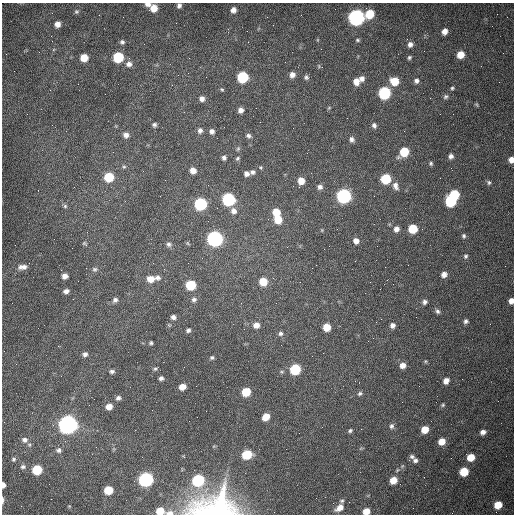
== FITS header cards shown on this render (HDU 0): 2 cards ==
NAXIS1  =                  512 /fastest changing axis
NAXIS2  =                  512 /next to fastest changing axis

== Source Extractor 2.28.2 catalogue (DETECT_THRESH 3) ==
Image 512 x 512 px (HDU 0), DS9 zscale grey, 1 PNG px = 1 image px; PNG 516 x 516 px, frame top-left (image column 1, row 512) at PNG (2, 3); no overlay
Background 1540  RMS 24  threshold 71.2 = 3 sigma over >= 5 px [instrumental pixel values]
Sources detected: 146; all 146 listed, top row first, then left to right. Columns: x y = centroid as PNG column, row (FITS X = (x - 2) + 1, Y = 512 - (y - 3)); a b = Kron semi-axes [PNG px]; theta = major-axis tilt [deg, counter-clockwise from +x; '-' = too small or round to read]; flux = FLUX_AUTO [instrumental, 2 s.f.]
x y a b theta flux
148 4 6 4 -2 6.2e+03
179 5 5 4 - 4.6e+03
154 8 6 6 - 2.2e+04
233 10 6 5 - 8.6e+03
76 12 5 5 - 2.5e+03
370 14 7 6 - 4.7e+04
356 17 7 7 - 7.3e+05
57 24 6 6 - 9.2e+03
444 31 5 5 - 1.1e+04
51 36 3 2 - 1.1e+03
358 40 5 4 - 2.3e+03
122 42 6 6 - 3.7e+03
410 44 6 6 - 6.7e+03
460 55 6 5 - 2.4e+04
118 57 7 6 - 9.7e+04
409 57 5 4 - 2.6e+03
84 58 6 6 - 2.5e+04
129 64 8 7 - 8.2e+03
292 75 6 6 - 8.0e+03
242 77 7 6 - 1.3e+05
306 77 6 6 - 3.6e+03
362 79 8 7 - 8.2e+03
356 81 8 7 - 1.3e+04
394 81 7 7 - 3.3e+04
416 81 5 5 - 5.1e+03
452 88 4 4 - 2.2e+03
222 89 5 4 - 1.9e+03
384 93 7 6 - 2.0e+05
105 94 2 2 - 6.9e+02
446 96 7 5 44 3.4e+03
202 99 6 5 - 7.5e+03
476 104 6 3 -58 2.0e+03
329 108 6 4 45 1.9e+03
240 110 5 5 - 7.5e+03
154 125 5 5 - 3.7e+03
374 125 7 6 - 5.0e+03
200 130 7 6 - 5.4e+03
212 131 5 5 - 5.7e+03
126 135 7 7 - 7.5e+03
248 136 6 5 - 4.2e+03
352 139 7 6 - 5.5e+03
238 149 6 5 - 2.6e+03
404 152 7 6 - 5.9e+04
451 156 5 5 - 5.8e+03
224 158 5 4 - 4.5e+03
238 158 6 5 - 2.8e+03
511 160 6 5 - 9.8e+03
431 163 5 5 - 2.6e+03
124 167 5 4 - 2.2e+03
193 170 6 5 - 1.1e+04
252 172 6 5 - 4.5e+03
246 174 5 5 - 6.1e+03
109 177 6 6 - 6.1e+04
386 179 6 6 - 8.7e+04
301 181 6 6 - 1.9e+04
489 182 6 5 - 3.0e+03
395 186 11 7 -70 8.5e+03
320 187 6 6 - 5.6e+03
454 195 6 6 - 7.3e+04
344 196 7 7 - 4.4e+05
228 199 7 7 - 2.6e+05
451 201 7 6 - 1.2e+05
200 204 7 7 - 2.0e+05
65 206 6 6 - 2.7e+03
234 211 8 7 - 8.2e+03
276 212 6 6 - 2.7e+04
278 219 6 6 - 3.3e+04
396 229 6 6 - 7.9e+03
413 229 6 6 - 4.8e+04
464 236 6 5 - 3.2e+03
215 239 7 7 - 5.5e+05
356 241 6 6 - 8.7e+03
85 244 7 5 -44 2.4e+03
169 244 8 6 -26 4.8e+03
466 256 6 5 - 3.1e+03
22 267 13 7 5 8.8e+03
95 269 7 6 - 3.4e+03
444 274 5 5 - 8.9e+03
65 276 5 5 - 7.9e+03
158 278 7 6 - 5.2e+03
273 278 3 3 - 8.8e+02
151 279 9 7 -3 1.5e+04
263 282 6 6 - 3.3e+04
191 285 7 6 - 6.9e+04
66 291 5 4 - 5.7e+03
194 299 7 6 - 4.7e+03
115 300 7 6 - 4.6e+03
511 301 5 4 - 9.4e+03
425 302 6 5 - 4.6e+03
276 303 3 2 - 1.2e+03
437 311 7 5 -56 3.8e+03
173 317 5 5 - 5.7e+03
381 319 2 2 - 7.6e+02
466 321 5 5 - 4.2e+03
256 325 8 7 - 1.1e+04
392 325 5 5 - 6.1e+03
327 327 6 6 - 3.1e+04
188 330 5 4 - 3.9e+03
281 333 7 6 - 4.6e+03
151 343 3 3 - 2.5e+03
85 354 6 5 - 5.0e+03
212 358 5 5 - 3.0e+03
425 361 5 3 - 1.5e+03
402 365 6 5 - 1.1e+04
155 369 6 5 - 2.6e+03
295 369 7 6 - 1.1e+05
112 371 6 5 - 3.8e+03
161 378 5 4 - 4.2e+03
446 381 5 5 - 1.2e+04
182 387 6 5 - 1.4e+04
246 392 6 6 - 4.4e+04
360 393 7 5 43 3.5e+03
118 398 6 5 - 4.6e+03
443 405 5 4 - 2.2e+03
109 407 6 5 - 1.3e+04
266 417 6 5 - 2.4e+04
68 425 8 7 - 1.3e+06
391 426 7 6 - 4.3e+03
425 429 6 5 - 2.4e+04
350 431 5 4 - 2.8e+03
483 432 6 5 - 7.5e+03
25 440 8 7 - 7.3e+03
442 441 6 6 - 2.0e+04
59 450 8 7 - 5.2e+03
247 455 7 6 - 6.1e+04
412 457 7 6 - 4.3e+03
471 457 6 5 - 2.7e+04
14 459 5 5 - 2.9e+03
415 460 7 6 - 4.9e+03
23 467 7 6 - 3.8e+03
37 470 6 6 - 7.5e+04
464 472 6 6 - 5.1e+04
146 479 7 7 - 4.2e+05
198 480 7 6 - 1.5e+05
393 480 6 5 - 2.2e+04
3 485 5 3 - 8.7e+03
108 490 6 6 - 4.2e+04
316 498 2 2 - 3.6e+03
3 500 7 3 90 4.1e+03
342 501 5 4 - 2.6e+03
498 505 6 6 - 3.3e+04
215 506 51 28 7 2.2e+05
339 508 10 6 36 1.3e+04
160 511 6 5 - 2.7e+04
366 511 6 5 - 1.8e+04
170 513 9 5 4 8.0e+03
At the frame edge (FLAGS 8, measured only in part): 10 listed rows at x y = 148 4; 179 5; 511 160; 511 301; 3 485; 3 500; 215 506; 160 511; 366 511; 170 513